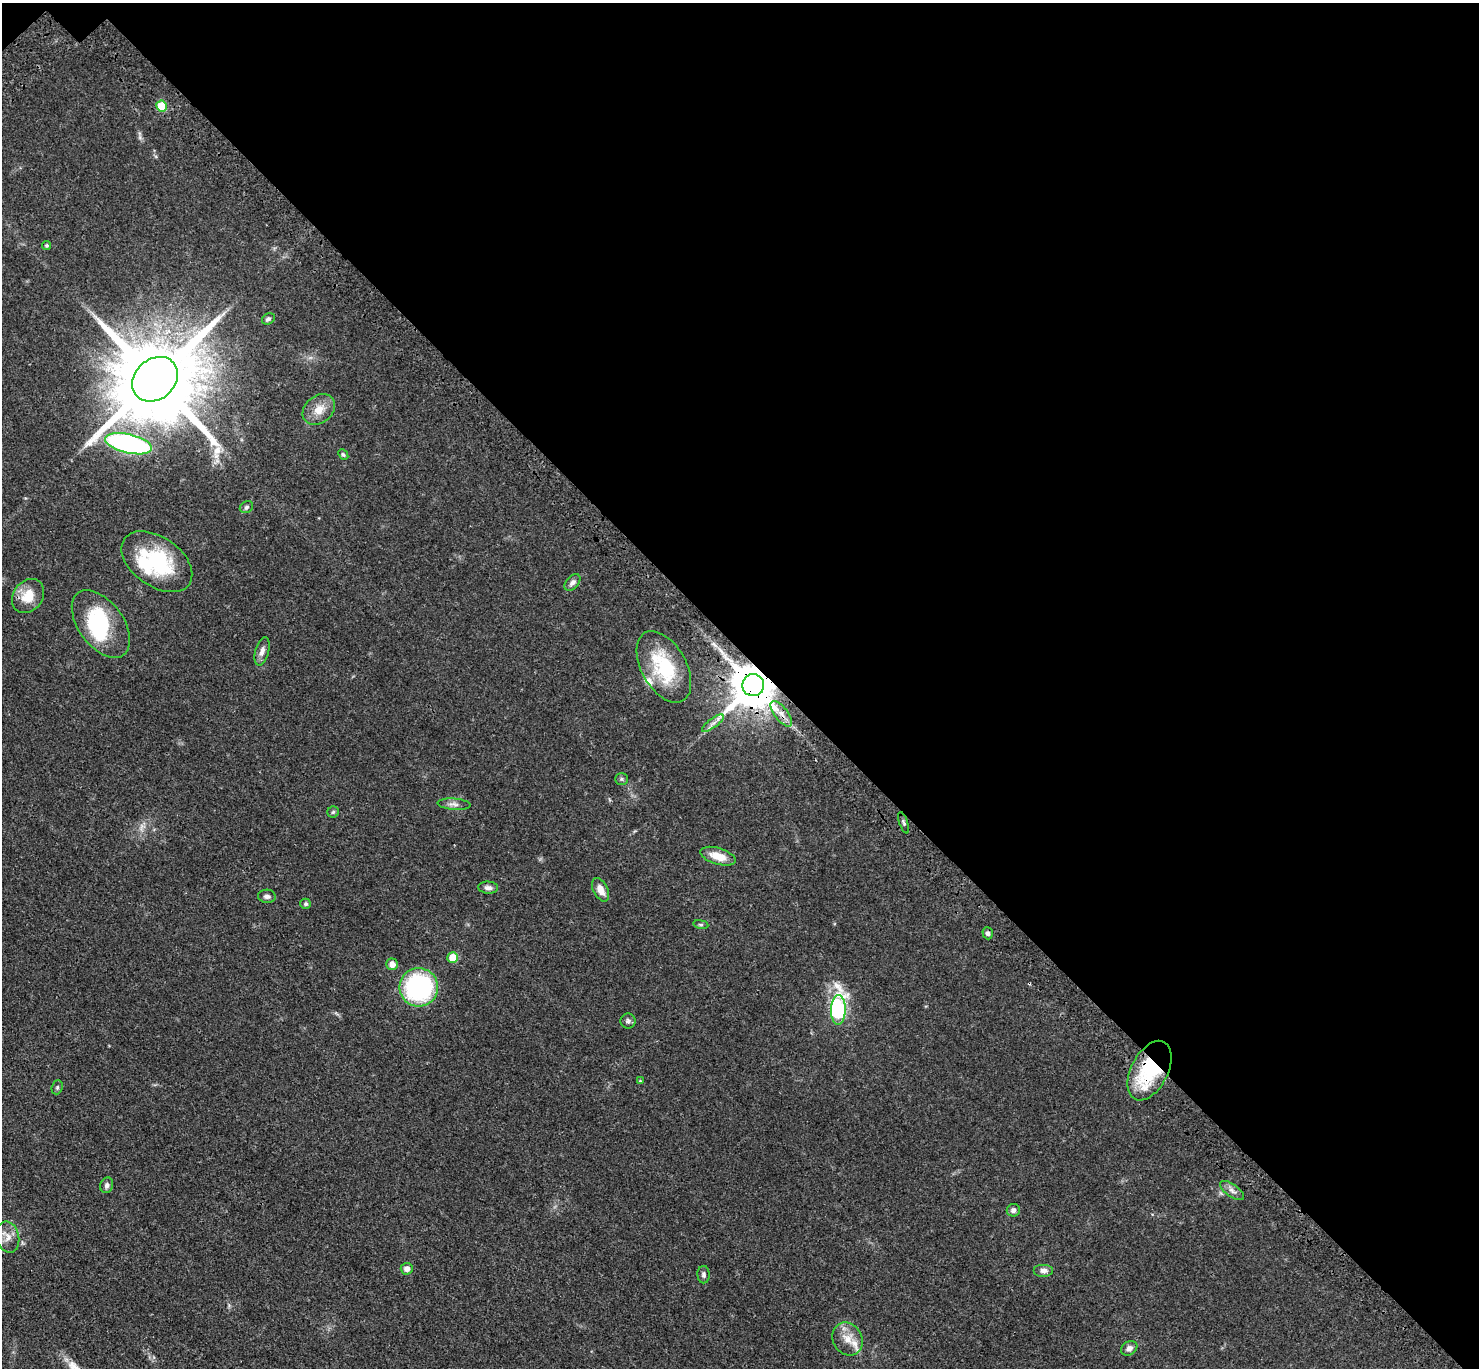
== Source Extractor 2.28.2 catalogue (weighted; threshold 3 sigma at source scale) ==
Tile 3 of 4 x 4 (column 3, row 1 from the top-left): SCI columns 3056-4532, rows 4494-5859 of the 6111 x 6111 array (HDU 1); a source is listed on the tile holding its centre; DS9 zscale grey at full resolution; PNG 1481 x 1370 px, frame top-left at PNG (2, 3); each listed source drawn as its Kron ellipse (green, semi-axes under 4 px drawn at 4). Shown black and unused: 48% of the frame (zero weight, under 3 of 4 exposures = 6% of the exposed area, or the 3 px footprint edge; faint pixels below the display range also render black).
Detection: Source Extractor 2.28.2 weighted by HDU 2 'WHT'; one run over the whole footprint, this tile lists its part. Background 0.0395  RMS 0.0055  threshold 0.0245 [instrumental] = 3 sigma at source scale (4.5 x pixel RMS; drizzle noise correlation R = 1.50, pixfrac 1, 0.05/0.05 arcsec/px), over >= 5 px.
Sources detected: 51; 1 too faint to see at this stretch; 2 inside a brighter object's white glare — neither listed nor drawn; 3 inside a brighter listed object's ellipse — not listed separately; the other 45 listed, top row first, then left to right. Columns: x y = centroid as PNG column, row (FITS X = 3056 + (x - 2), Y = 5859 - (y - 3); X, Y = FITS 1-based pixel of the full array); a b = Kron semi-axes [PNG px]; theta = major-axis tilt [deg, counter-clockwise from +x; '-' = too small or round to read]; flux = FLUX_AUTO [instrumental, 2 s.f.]
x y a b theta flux
162 106 5 5 - 18
46 245 4 4 - 0.77
268 319 7 5 29 1.4
155 379 25 20 42 10000
319 409 18 13 40 7.2
128 444 24 9 -13 120
343 455 6 4 -49 0.87
246 507 7 5 34 1.2
157 562 40 24 -35 41
572 582 10 6 48 2
28 596 18 14 53 10
101 624 38 22 -54 38
262 651 14 7 74 2.8
664 667 39 22 -61 36
753 685 11 11 - 2500
781 714 15 6 -53 3.9
713 723 13 4 36 2.5
621 779 6 5 - 0.94
454 804 16 5 -4 2.5
333 812 6 5 - 0.88
904 823 11 3 -70 1
718 856 18 8 -17 8.5
488 888 10 6 -4 2
600 890 13 7 -62 4.9
267 896 9 6 -5 1.9
306 904 5 5 - 1
701 924 7 4 -9 0.76
988 933 6 5 - 1.5
453 957 5 5 - 12
392 964 6 6 - 3.6
419 987 19 19 - 71
838 1010 15 7 89 99
628 1021 7 7 - 1.6
1150 1071 32 18 63 44
640 1081 3 3 - 0.55
57 1087 7 5 70 0.93
107 1185 8 6 72 1.7
1232 1191 14 6 -36 2.6
1013 1210 6 6 - 2
8 1237 16 11 -77 5.4
407 1269 6 6 - 2.8
1043 1270 10 6 0 2.7
704 1275 9 6 -89 1.5
848 1339 17 14 -59 7.4
1129 1348 9 6 32 2.4
Overlapping masked pixels (flux is a lower limit): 4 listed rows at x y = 155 379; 753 685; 781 714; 1150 1071